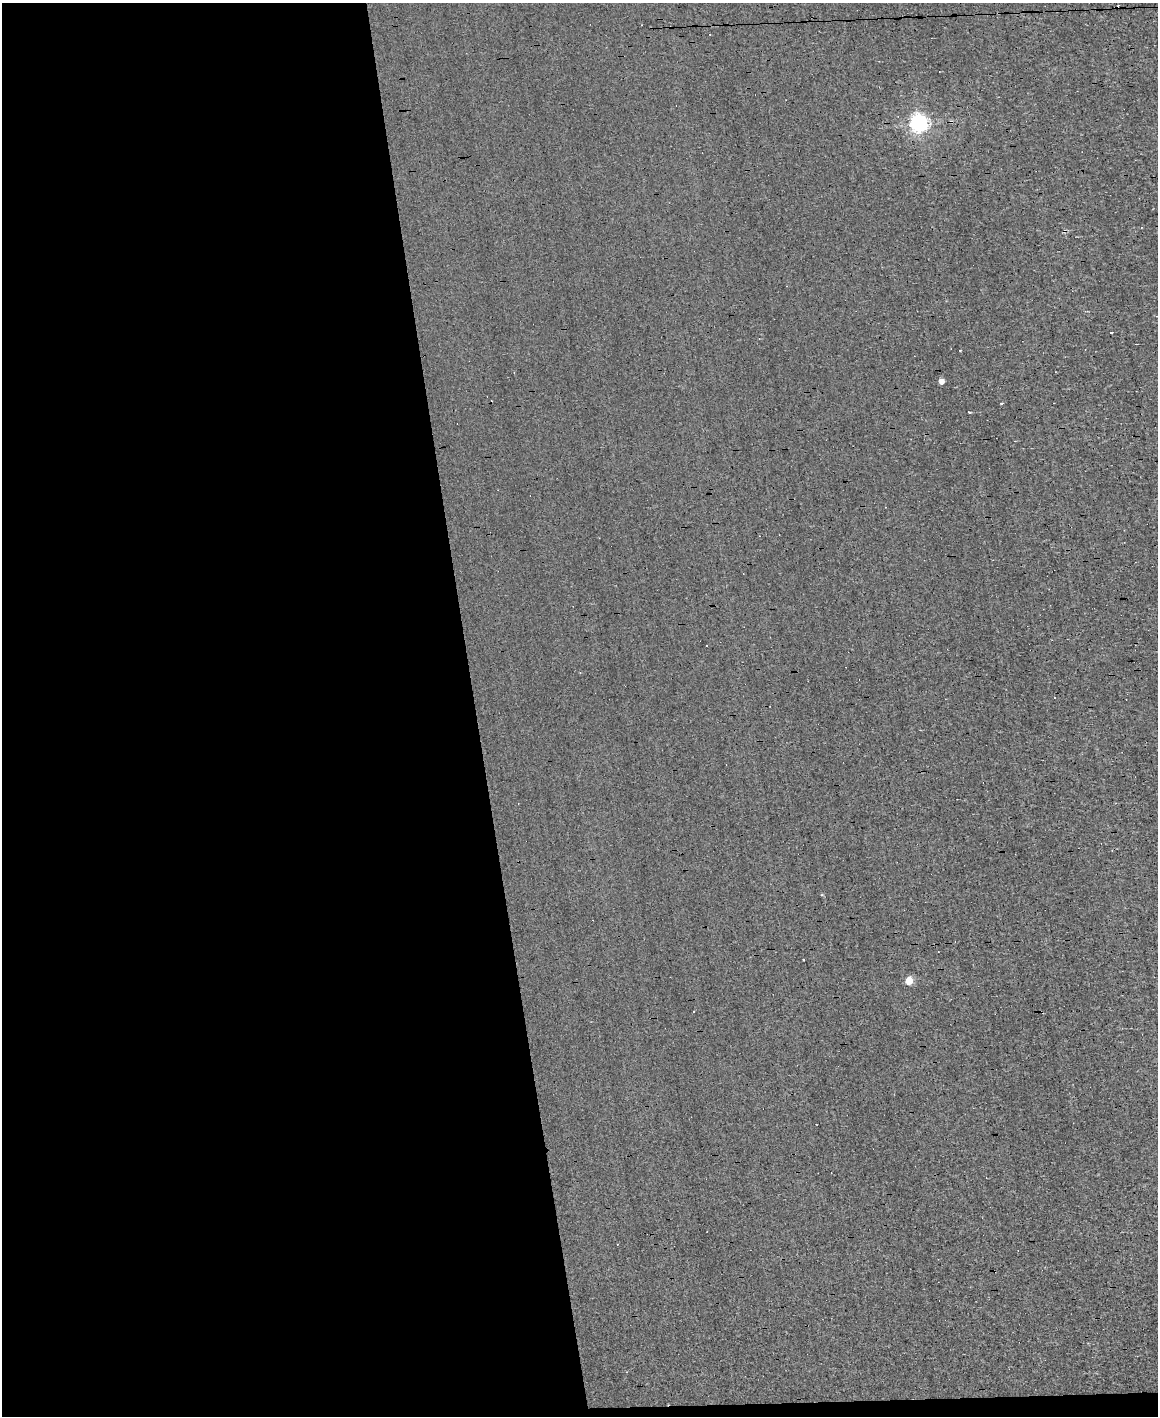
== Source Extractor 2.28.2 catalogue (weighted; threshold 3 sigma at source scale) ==
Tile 9 of 4 x 3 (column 1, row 3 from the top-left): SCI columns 1-1156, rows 222-1635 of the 4625 x 4573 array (HDU 1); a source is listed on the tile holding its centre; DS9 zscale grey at full resolution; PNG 1160 x 1418 px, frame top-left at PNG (2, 3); no overlay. Shown black and unused: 42% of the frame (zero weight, under 3 of 4 exposures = <1% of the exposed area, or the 3 px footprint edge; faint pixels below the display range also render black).
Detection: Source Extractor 2.28.2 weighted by HDU 2 'WHT'; one run over the whole footprint, this tile lists its part. Background 1.57e-04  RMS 0.04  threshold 0.179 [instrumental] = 3 sigma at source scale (4.5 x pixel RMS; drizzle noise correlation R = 1.50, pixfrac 1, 0.05/0.05 arcsec/px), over >= 5 px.
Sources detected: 13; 6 cosmic-ray / hot-pixel residue — not listed; the other 7 listed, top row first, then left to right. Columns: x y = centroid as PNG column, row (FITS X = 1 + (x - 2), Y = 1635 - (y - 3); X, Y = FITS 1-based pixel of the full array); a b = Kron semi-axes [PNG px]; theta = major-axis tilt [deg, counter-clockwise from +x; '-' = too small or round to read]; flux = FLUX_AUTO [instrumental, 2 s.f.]
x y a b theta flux
918 123 7 6 - 1900
1111 332 3 3 - 16
941 382 4 4 - 31
1001 403 4 2 - 19
707 645 2 2 - 3.2
803 959 3 3 - 7.4
908 981 5 5 - 110